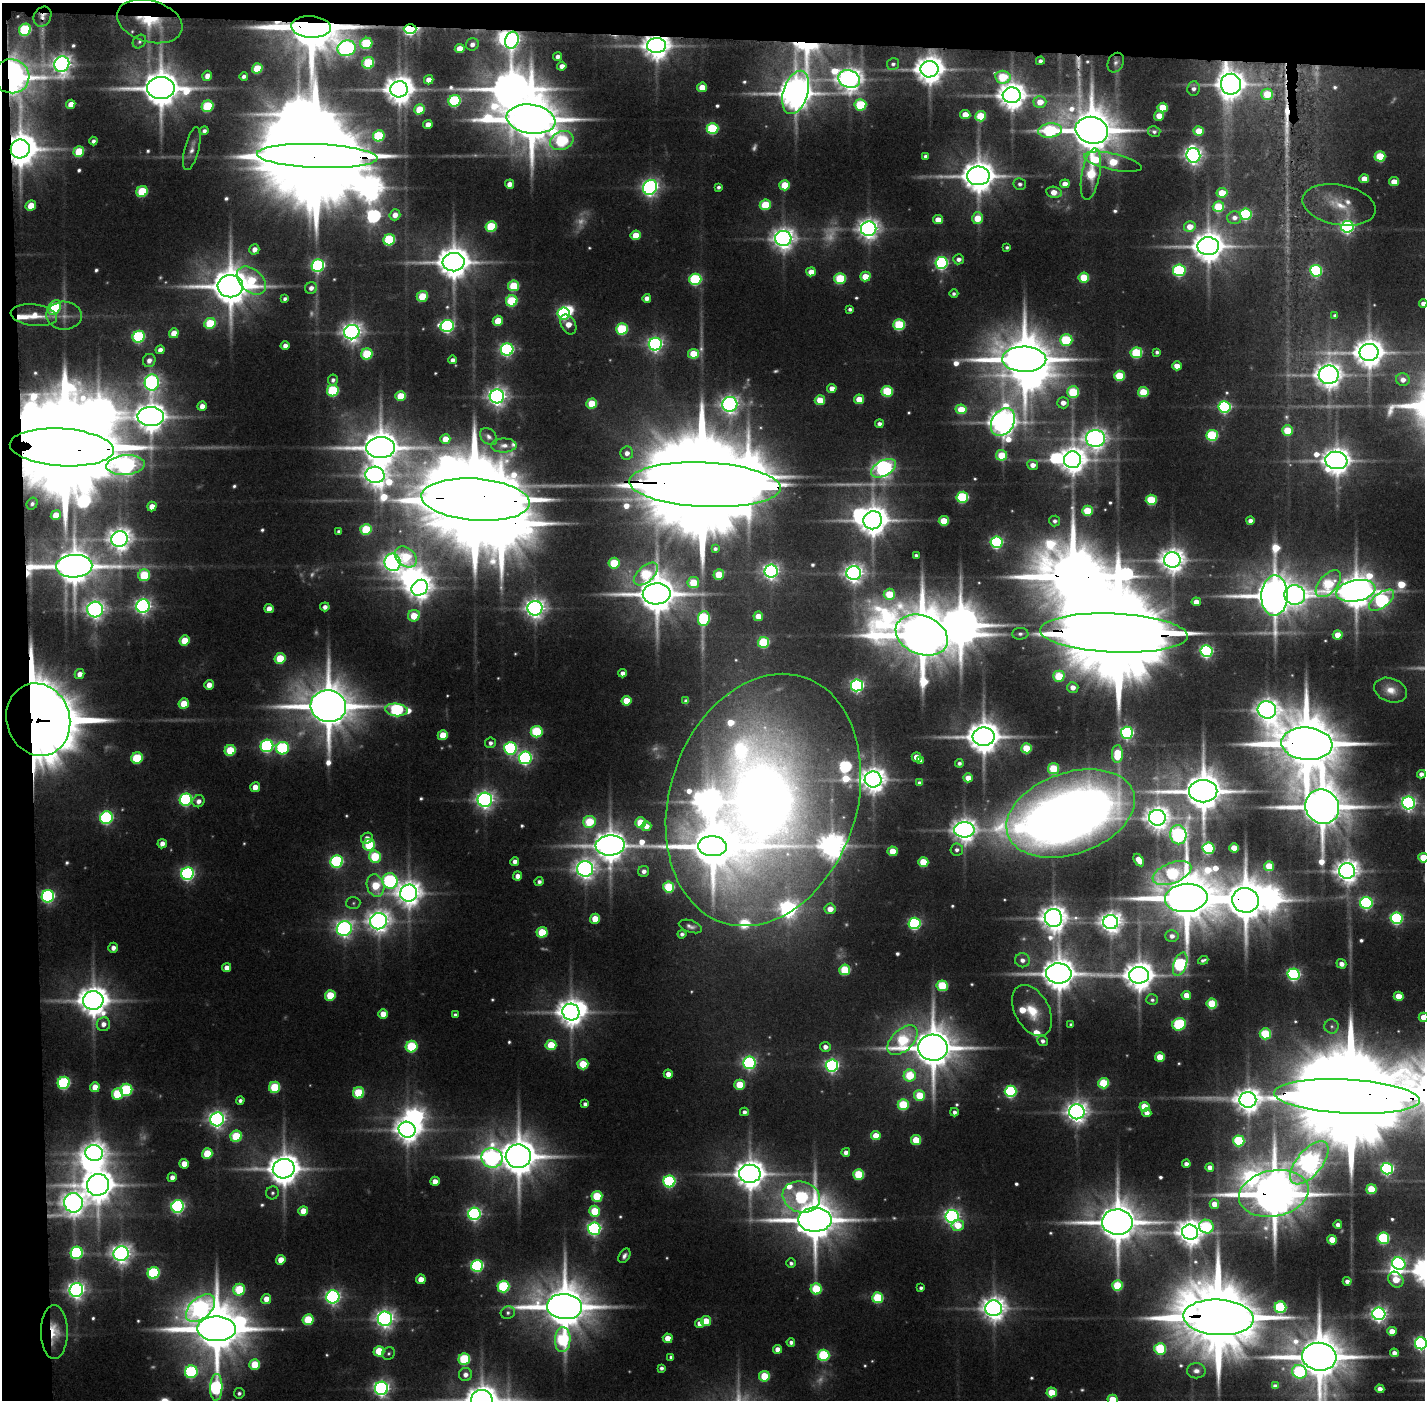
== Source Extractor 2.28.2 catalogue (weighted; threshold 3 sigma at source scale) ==
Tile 1 of 3 x 3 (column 1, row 1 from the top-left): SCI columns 1-1423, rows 2829-4226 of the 4271 x 4257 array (HDU 1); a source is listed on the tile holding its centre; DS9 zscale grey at full resolution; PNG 1427 x 1402 px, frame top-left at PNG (2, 3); each listed source drawn as its Kron ellipse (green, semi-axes under 4 px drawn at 4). Shown black and unused: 5% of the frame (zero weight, under 3 of 5 exposures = <1% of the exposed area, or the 3 px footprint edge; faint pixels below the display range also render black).
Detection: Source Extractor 2.28.2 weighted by HDU 2 'WHT'; one run over the whole footprint, this tile lists its part. Background 0.136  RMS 0.0076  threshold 0.0343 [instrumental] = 3 sigma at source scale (4.5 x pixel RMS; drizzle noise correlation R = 1.50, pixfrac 1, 0.05/0.05 arcsec/px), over >= 5 px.
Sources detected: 632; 26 too faint to see at this stretch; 29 inside a brighter object's white glare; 1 cosmic-ray / hot-pixel residue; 2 long thin detections or spike segments (spike, bleed or trail) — neither listed nor drawn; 13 inside a brighter listed object's ellipse — not listed separately; of the other 561, all 500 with FLUX_AUTO >= 1.95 (the completeness limit of this list) listed and drawn (61 fainter detections not listed), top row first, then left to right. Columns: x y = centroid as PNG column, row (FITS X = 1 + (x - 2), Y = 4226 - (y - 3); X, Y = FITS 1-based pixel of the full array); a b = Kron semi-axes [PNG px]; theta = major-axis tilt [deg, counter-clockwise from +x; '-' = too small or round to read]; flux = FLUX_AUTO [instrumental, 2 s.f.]
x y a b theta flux
42 17 10 8 59 5.8
150 21 33 21 -16 46
311 27 20 11 -3 7600
410 29 6 4 0 220
25 30 6 5 - 100
512 40 9 6 72 350
139 42 7 6 - 2.4
366 43 6 5 - 69
472 44 6 6 - 4.8
656 46 9 7 2 1400
346 48 9 7 17 350
460 48 5 4 - 13
558 56 4 4 - 4.2
1040 61 4 4 - 3
368 63 6 5 - 65
1116 63 10 7 64 3.6
62 64 8 7 - 630
893 64 6 6 - 2.5
562 66 5 4 - 5.8
257 68 5 5 - 35
930 69 9 8 - 1600
11 76 18 17 - 880
207 76 5 4 - 6.6
244 76 4 4 - 2.8
1003 77 7 6 - 53
849 79 11 8 -21 1000
429 80 5 4 - 8.6
1231 84 10 10 - 1400
702 87 5 4 - 17
161 88 14 11 0 3200
1194 88 7 6 - 4.4
399 89 9 8 - 1600
796 92 22 12 73 2400
1267 94 6 5 - 30
1012 95 9 8 - 1500
455 101 6 5 - 120
1040 102 6 6 - 15
71 104 5 4 - 9.2
860 105 6 5 - 64
208 106 6 5 - 67
1163 107 5 5 - 32
419 109 5 5 - 30
965 115 5 4 - 17
981 116 5 5 - 41
1159 116 5 5 - 15
531 119 24 14 -8 6200
428 124 5 4 - 8.1
712 128 6 5 - 86
1050 130 12 7 7 130
1092 130 16 13 -15 4900
204 131 4 4 - 3.2
1199 131 5 5 - 23
1154 132 6 5 - 2.5
379 136 6 5 - 79
93 141 4 4 - 2.9
562 141 12 9 25 97
20 149 9 9 - 2500
192 149 22 7 76 6.2
79 152 6 5 - 34
1193 155 7 7 - 520
317 156 60 12 -2 33000
925 156 4 4 - 2.9
1380 156 5 5 - 41
1113 162 29 8 -12 44
1091 174 26 9 80 63
978 176 11 9 1 2200
1364 179 5 4 - 14
1394 182 5 4 - 16
510 184 5 4 - 7.9
1020 184 6 6 - 3
1065 184 5 4 - 9.7
785 185 5 5 - 30
650 187 8 6 56 400
719 187 4 4 - 2.4
142 191 6 5 - 54
1054 192 8 5 -9 12
1222 193 5 5 - 26
765 205 5 5 - 44
1339 205 37 20 -11 24
31 206 5 5 - 19
1218 207 6 5 - 51
1246 214 6 5 - 120
395 215 5 5 - 8.7
977 218 6 5 - 23
1234 218 7 6 - 6.2
938 220 5 4 - 14
491 226 6 5 - 60
1190 227 6 5 - 15
1347 227 6 6 - 240
869 229 7 7 - 710
636 235 5 5 - 23
783 238 8 7 - 840
389 240 6 5 - 85
1208 246 11 9 1 2000
1007 247 4 3 - 2
254 249 5 5 - 7.1
958 259 5 5 - 4.4
453 262 11 9 3 2200
942 263 6 6 - 210
318 266 6 6 - 210
1179 270 6 6 - 130
1316 271 6 6 - 120
811 272 5 4 - 11
865 277 5 5 - 21
840 278 6 5 - 65
1084 278 5 5 - 36
695 279 6 5 - 110
251 281 17 11 -42 47
230 286 13 11 2 3400
514 286 5 5 - 47
311 288 6 5 - 5.3
954 293 4 4 - 2.3
422 296 5 5 - 35
647 298 4 4 - 6.5
285 299 4 4 - 2.5
512 301 6 5 - 67
1423 303 4 4 - 5.4
54 308 8 6 53 85
850 309 4 4 - 2.6
564 313 6 6 - 160
34 315 23 11 -7 17
64 316 17 14 -2 10
1335 316 4 4 - 2.9
498 321 5 5 - 23
210 323 6 5 - 47
568 324 10 7 -62 13
899 325 6 5 - 78
447 326 7 6 - 230
622 329 6 5 - 82
352 332 7 7 - 670
174 333 5 4 - 14
139 337 6 5 - 130
1066 340 6 6 - 82
655 344 6 6 - 330
285 346 4 4 - 5.3
507 349 6 6 - 220
160 350 4 4 - 5.1
1157 352 4 4 - 2.5
1369 352 9 8 - 1700
1136 353 6 5 - 79
367 354 6 5 - 57
693 354 5 5 - 30
1024 359 22 12 -1 5800
149 360 7 6 - 5.7
452 360 4 4 - 4.5
1177 366 5 4 - 13
1329 375 10 9 - 1200
1120 376 5 5 - 48
333 380 5 5 - 3.2
1403 380 7 6 - 6.5
152 383 8 7 - 330
832 388 4 4 - 8.1
333 391 6 5 - 89
887 391 5 5 - 62
1073 392 6 6 - 65
1143 392 5 5 - 42
400 396 5 5 - 25
497 396 7 7 - 590
859 399 5 4 - 20
820 400 5 5 - 21
1063 403 6 5 - 7.8
592 404 5 5 - 35
730 404 7 7 - 510
202 406 5 4 - 7.5
1225 407 6 6 - 160
961 409 5 5 - 28
151 417 13 9 -2 1700
1003 422 15 11 58 1400
879 424 4 4 - 4.1
1287 430 5 5 - 38
1212 435 6 5 - 91
489 437 10 7 -45 3.4
1095 438 9 8 - 790
445 439 5 4 - 16
504 445 13 7 1 5.3
62 447 52 19 -4 34000
381 448 14 10 -2 2800
627 453 6 6 - 6.2
1001 455 5 5 - 33
1073 460 8 8 - 1400
1336 460 11 8 -7 1400
126 465 19 10 4 640
1033 465 5 5 - 8.3
883 468 13 7 29 490
375 475 9 8 - 850
705 485 76 22 -3 45000
962 497 6 5 - 95
476 500 54 21 -4 27000
1151 500 5 5 - 57
32 504 6 5 - 2.6
152 506 5 4 - 8.8
1087 511 5 5 - 42
56 515 5 4 - 16
873 520 9 9 - 1700
944 521 5 5 - 32
1055 521 5 5 - 3.4
1250 521 4 4 - 5.8
366 529 6 5 - 52
339 531 4 3 - 2.2
120 539 8 8 - 890
996 542 6 5 - 180
715 549 4 4 - 2.4
916 555 4 3 - 2.4
406 557 12 9 -40 46
1172 560 8 7 - 1100
393 562 9 8 - 570
614 563 5 5 - 43
74 566 18 11 2 2900
771 571 6 6 - 370
854 573 7 7 - 610
646 574 14 8 42 70
719 574 5 5 - 28
144 575 6 5 - 53
693 583 6 5 - 36
1328 584 16 9 49 80
420 588 9 7 40 900
1356 591 20 10 10 2600
657 594 14 10 1 3200
889 594 5 5 - 32
1295 595 10 10 - 510
1274 596 20 13 88 3400
1382 600 14 7 36 200
1196 602 4 4 - 11
143 606 7 6 - 380
325 607 5 4 - 4.6
535 608 7 7 - 670
95 609 8 8 - 570
269 609 5 4 - 8.6
414 616 6 5 - 22
758 616 5 4 - 15
704 619 7 6 - 110
1114 633 74 19 -2 36000
1020 634 8 6 2 3.1
922 635 27 19 -23 6800
1338 635 5 4 - 17
185 641 5 5 - 25
764 642 5 5 - 70
1207 651 6 6 - 210
280 658 5 5 - 35
622 673 4 4 - 4.9
79 674 5 4 - 7.7
1059 676 5 5 - 44
209 685 5 4 - 9.1
857 685 6 6 - 240
1073 687 5 5 - 7.2
1391 690 17 12 -20 12
626 701 5 5 - 22
686 701 4 4 - 3.5
184 704 5 5 - 23
328 706 18 16 -12 4700
396 710 11 6 -5 150
1267 710 9 8 - 850
38 720 37 31 -73 5900
537 732 6 5 - 75
1127 733 6 6 - 200
443 735 5 5 - 22
984 737 11 9 -1 2300
490 743 5 5 - 3.7
1307 744 25 16 -5 9100
267 746 6 6 - 170
282 748 6 6 - 130
510 748 6 6 - 170
1026 748 5 5 - 36
230 750 5 5 - 42
1117 754 9 5 87 39
917 757 5 4 - 14
137 758 6 5 - 57
525 758 6 6 - 250
920 760 4 3 - 2.2
959 763 4 4 - 2.8
1053 769 5 5 - 49
1421 774 4 4 - 4.4
968 778 4 4 - 11
873 780 8 8 - 1200
919 783 4 4 - 3.6
255 787 5 4 - 11
1203 791 14 11 0 3400
186 800 6 6 - 180
485 800 7 7 - 500
763 800 129 93 71 1500
198 801 6 6 - 5.1
1408 803 6 6 - 310
1322 807 18 16 -49 4300
1071 813 66 41 19 1200
106 818 6 6 - 200
1157 818 8 8 - 990
589 822 6 6 - 49
641 823 5 5 - 38
646 826 5 4 - 7.3
964 830 10 7 1 1000
1178 835 9 8 - 340
367 838 6 5 - 6.3
162 844 5 4 - 6.2
369 845 6 5 - 59
610 845 14 10 4 2000
712 846 14 10 -4 4400
1208 848 6 5 - 120
1234 848 5 4 - 19
957 850 6 6 - 3.4
892 851 5 5 - 22
375 857 6 6 - 56
1423 858 5 4 - 35
1139 860 7 4 -56 13
337 861 6 6 - 160
515 861 4 4 - 5.6
923 862 5 5 - 32
1269 866 5 5 - 26
585 869 8 8 - 660
644 871 5 5 - 5
1347 871 8 8 - 990
1172 873 20 10 21 110
187 874 6 6 - 250
517 876 4 4 - 6.8
390 881 8 7 - 200
539 882 4 4 - 3.1
375 886 11 8 -73 34
669 887 5 5 - 62
409 893 8 8 - 1100
48 896 6 6 - 200
1186 898 21 14 5 6600
1245 900 13 12 - 4000
353 903 7 6 - 2.2
1366 903 6 6 - 170
830 909 5 5 - 11
1053 918 9 8 - 1300
1396 918 6 5 - 160
595 919 5 5 - 20
379 921 8 8 - 810
1111 922 7 7 - 840
915 923 6 6 - 160
690 926 12 6 -18 3.7
344 929 7 7 - 420
542 932 5 5 - 46
682 934 4 4 - 2.8
1172 936 7 6 - 5.5
113 948 5 4 - 5.4
1022 960 7 7 - 5.8
1203 960 5 3 - 2.5
1180 964 12 6 70 160
1341 964 5 4 - 5.5
227 968 4 4 - 7.4
845 970 5 5 - 52
1059 973 13 10 -2 2400
1294 974 6 6 - 190
1139 975 10 8 -1 1700
942 986 5 5 - 61
330 995 5 5 - 36
1186 995 5 4 - 13
1399 996 5 4 - 18
93 1000 10 9 - 1800
1152 1000 6 5 - 2.2
1212 1004 5 5 - 47
1032 1011 27 17 -61 29
571 1012 8 8 - 1400
383 1014 5 4 - 13
455 1015 4 4 - 2.5
1423 1017 5 4 - 15
103 1024 7 6 - 6.1
1071 1024 4 3 - 2
1179 1024 7 6 - 80
1332 1026 7 7 - 3
1265 1034 5 5 - 68
903 1040 18 10 43 78
1043 1041 5 5 - 3.7
551 1045 5 5 - 36
412 1047 6 5 - 72
825 1047 5 5 - 6.1
933 1048 15 13 -5 3900
1160 1057 5 4 - 24
749 1063 6 6 - 230
583 1064 5 5 - 37
832 1066 6 6 - 250
668 1074 4 4 - 8.2
910 1075 6 6 - 42
64 1083 6 6 - 140
1104 1083 5 5 - 59
740 1085 5 5 - 36
95 1087 5 4 - 12
275 1087 5 5 - 55
126 1090 6 6 - 99
1011 1091 6 5 - 130
358 1093 6 5 - 56
117 1094 6 5 - 53
919 1095 5 5 - 34
1347 1097 73 17 -3 39000
1248 1100 8 7 - 1100
240 1101 4 4 - 3.1
585 1104 4 4 - 3.7
903 1105 5 5 - 59
1144 1107 5 5 - 29
744 1112 4 4 - 3.8
954 1112 4 4 - 3.6
1077 1112 7 7 - 800
1147 1113 4 4 - 6.2
217 1119 7 7 - 450
407 1130 8 7 - 1100
236 1136 6 5 - 53
876 1136 5 4 - 18
916 1140 5 5 - 30
1239 1141 5 5 - 86
846 1152 4 4 - 5.4
94 1153 9 8 - 820
207 1154 5 5 - 36
518 1156 12 12 - 3200
492 1158 10 9 - 480
1309 1163 26 12 50 900
184 1164 5 4 - 11
1186 1164 4 4 - 5.3
1210 1167 4 4 - 5.9
284 1169 11 9 11 2000
1387 1169 6 6 - 180
750 1174 11 9 0 1800
859 1174 5 5 - 54
172 1177 5 4 - 6
435 1181 5 4 - 8.2
669 1181 6 6 - 150
98 1185 11 11 - 2200
1371 1189 5 5 - 40
272 1193 6 6 - 2.4
1274 1193 35 23 10 6300
597 1196 5 5 - 51
801 1197 19 15 -17 160
73 1203 10 9 - 980
1214 1204 5 4 - 11
178 1206 6 6 - 220
303 1211 5 5 - 13
595 1211 5 5 - 38
474 1214 6 6 - 260
952 1216 6 6 - 340
815 1220 17 12 -1 4400
1117 1222 15 12 -2 3500
958 1225 6 5 - 19
1338 1225 4 4 - 4.9
1206 1227 7 6 - 81
594 1229 6 6 - 250
1190 1232 8 7 - 1200
1383 1238 6 5 - 110
1332 1240 5 4 - 21
77 1253 6 6 - 140
121 1254 7 7 - 630
624 1256 8 5 57 3.5
281 1260 5 4 - 14
791 1263 5 4 - 2.9
1399 1263 7 6 - 200
477 1266 6 6 - 150
153 1273 6 6 - 110
421 1279 5 4 - 13
1396 1280 8 7 - 23
1347 1281 4 4 - 4.7
1117 1286 5 5 - 50
503 1287 6 6 - 98
921 1288 4 4 - 2.5
816 1289 5 5 - 55
76 1290 7 6 - 490
239 1290 6 5 - 55
333 1297 6 6 - 300
878 1298 5 5 - 67
266 1299 5 5 - 11
565 1307 17 12 -4 4700
1280 1307 6 6 - 110
200 1308 17 10 43 450
994 1308 8 8 - 1000
508 1313 7 6 - 2.7
1379 1314 6 6 - 380
1219 1317 35 18 -3 15000
385 1319 7 7 - 530
308 1320 5 5 - 48
706 1321 5 5 - 22
699 1323 4 4 - 6.3
217 1329 19 12 -1 6000
1392 1331 5 4 - 14
54 1332 27 13 -90 22
668 1338 5 4 - 15
563 1340 12 8 88 95
791 1342 4 4 - 3.4
1421 1343 6 6 - 230
778 1349 4 4 - 8.4
1160 1349 6 5 - 75
379 1351 5 5 - 34
389 1353 7 6 - 2
1394 1353 4 4 - 5.3
824 1355 6 5 - 89
671 1357 4 4 - 2.5
1319 1357 17 14 -7 4900
464 1359 6 5 - 79
255 1365 5 5 - 35
661 1368 4 4 - 2.9
1196 1371 9 7 -1 5.3
191 1372 6 6 - 130
1299 1372 7 6 - 110
465 1375 6 6 - 6
764 1376 5 5 - 37
1275 1386 4 4 - 4.2
216 1387 13 6 88 180
381 1388 6 6 - 380
1380 1389 4 4 - 6.3
1052 1392 5 5 - 27
239 1393 5 5 - 2.7
1113 1399 5 4 - 27
482 1400 11 10 - 1800
Overlapping masked pixels (flux is a lower limit): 23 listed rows (the first 20) at x y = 42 17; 150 21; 311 27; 410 29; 512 40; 656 46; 11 76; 1231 84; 796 92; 20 149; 317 156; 62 447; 705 485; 476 500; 74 566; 1114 633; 38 720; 1307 744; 1245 900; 1347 1097
Isophote crosses this tile's border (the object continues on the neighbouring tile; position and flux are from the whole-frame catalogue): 7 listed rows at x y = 1423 303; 1423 858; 1423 1017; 1347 1097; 1421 1343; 1113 1399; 482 1400